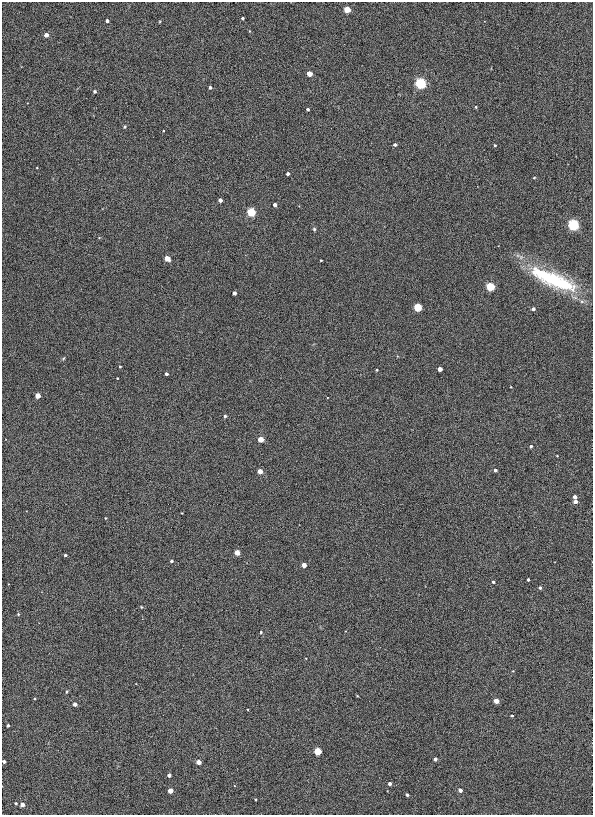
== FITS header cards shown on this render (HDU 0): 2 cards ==
NAXIS1  =                  591
NAXIS2  =                  813

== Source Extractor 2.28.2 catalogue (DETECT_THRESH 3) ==
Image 591 x 813 px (HDU 0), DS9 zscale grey, 1 PNG px = 1 image px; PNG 595 x 817 px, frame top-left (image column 1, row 813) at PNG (2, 2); no overlay
Background 6.53e-04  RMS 0.013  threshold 0.038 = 3 sigma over >= 5 px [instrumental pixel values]
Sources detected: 75; all 75 listed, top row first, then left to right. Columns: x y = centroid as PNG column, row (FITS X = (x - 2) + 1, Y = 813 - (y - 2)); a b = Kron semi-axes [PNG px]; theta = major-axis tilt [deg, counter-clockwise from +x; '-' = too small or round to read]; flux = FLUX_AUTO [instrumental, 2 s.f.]
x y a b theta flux
347 9 4 4 - 36
242 18 3 3 - 1.4
107 21 3 3 - 2.8
249 31 5 3 - 0.61
46 35 4 3 - 6.8
309 74 4 4 - 18
420 83 4 4 - 260
210 87 3 3 - 2.5
95 91 4 3 - 1.7
476 107 4 3 - 0.87
308 109 3 3 - 1.7
125 127 3 3 - 1.5
395 145 4 3 - 2.1
495 145 3 3 - 1
288 174 3 3 - 3.9
534 178 4 3 - 0.72
220 200 3 3 - 4.9
275 205 3 3 - 4.5
251 212 4 4 - 120
573 225 4 4 - 300
314 229 5 5 - 1.2
99 238 4 3 - 0.58
167 258 4 4 - 20
321 260 3 2 - 0.77
550 279 54 16 -26 73
567 285 24 15 -31 25
490 286 4 4 - 110
234 293 3 3 - 5.4
418 307 4 4 - 80
533 309 3 3 - 3.5
63 358 6 3 45 0.92
120 366 3 2 - 0.75
440 369 4 3 - 9.2
376 370 3 2 - 0.94
166 374 3 3 - 2
117 378 2 2 - 0.59
511 387 3 2 - 0.51
38 396 4 4 - 18
225 416 4 3 - 1.7
261 439 4 4 - 25
531 446 4 3 - 1.4
557 456 4 3 - 0.51
495 470 3 3 - 2.3
260 471 4 4 - 12
575 497 3 3 - 4.6
575 502 4 4 - 7.3
105 518 4 2 - 0.55
237 552 4 4 - 16
65 555 3 3 - 1.4
171 561 3 3 - 1.7
304 565 4 4 - 10
528 580 3 3 - 1.7
493 582 4 4 - 1.2
540 588 4 3 - 1.6
141 607 5 3 - 0.63
18 614 4 3 - 0.77
261 632 3 3 - 1.1
67 691 4 4 - 1.1
357 696 3 2 - 0.62
496 701 4 4 - 14
75 704 3 3 - 4.9
512 716 3 3 - 1.2
8 725 3 3 - 1.5
318 751 4 4 - 52
435 759 3 3 - 2.7
4 761 3 3 - 2.3
198 762 4 4 - 12
169 775 3 3 - 4.1
390 784 3 3 - 3.2
460 790 4 3 - 5.5
170 791 4 4 - 12
407 795 3 3 - 2.2
255 799 2 2 - 0.77
16 803 3 3 - 1
22 805 4 4 - 6.3
At the frame edge (FLAGS 8, measured only in part): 1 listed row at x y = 4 761